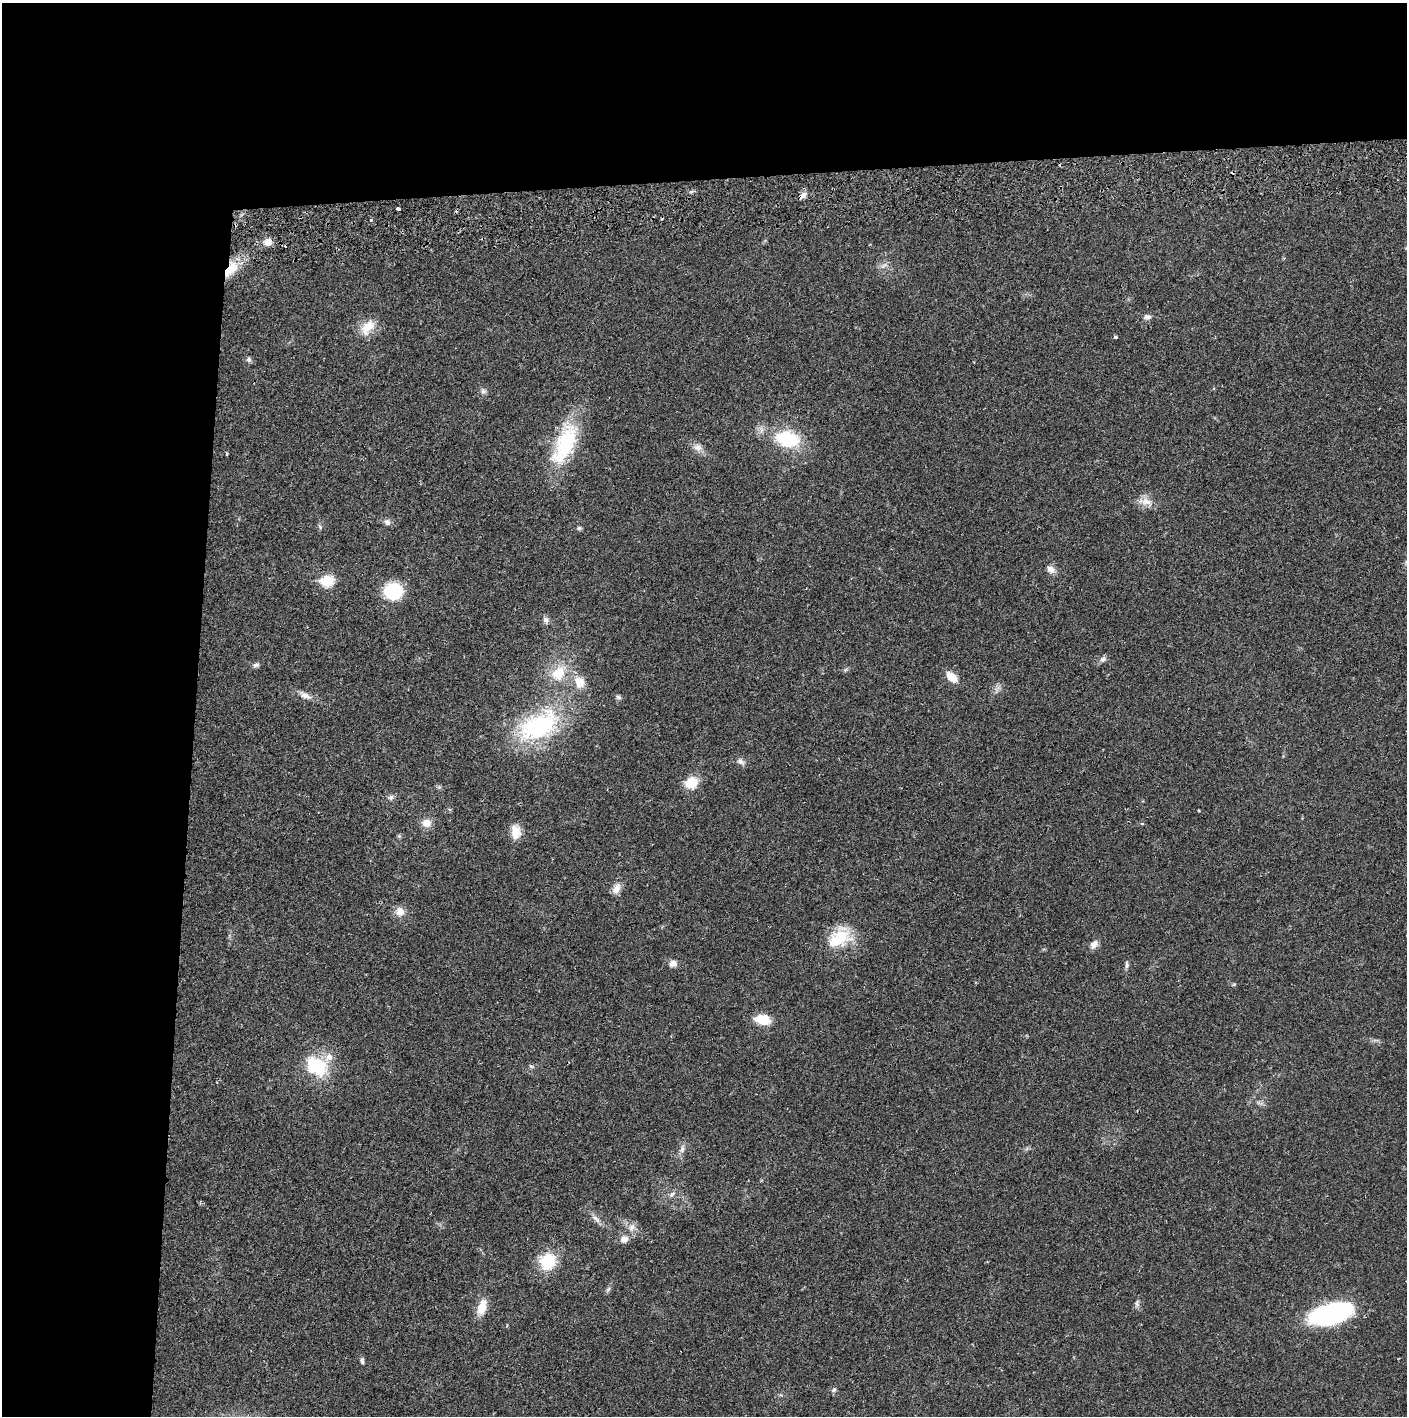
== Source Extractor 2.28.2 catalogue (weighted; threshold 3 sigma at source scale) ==
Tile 1 of 3 x 3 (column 1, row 1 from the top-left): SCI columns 4-1408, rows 2885-4298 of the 4226 x 4357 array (HDU 1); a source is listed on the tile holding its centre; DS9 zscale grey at full resolution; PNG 1409 x 1418 px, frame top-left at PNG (2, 3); no overlay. Shown black and unused: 24% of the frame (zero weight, under 2 of 3 exposures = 3% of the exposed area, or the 3 px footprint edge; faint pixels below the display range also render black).
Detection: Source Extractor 2.28.2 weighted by HDU 2 'WHT'; one run over the whole footprint, this tile lists its part. Background 0.0213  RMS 0.0035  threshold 0.0156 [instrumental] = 3 sigma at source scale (4.5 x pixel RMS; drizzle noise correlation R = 1.50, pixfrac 1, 0.05/0.05 arcsec/px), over >= 5 px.
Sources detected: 66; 2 cosmic-ray / hot-pixel residue — not listed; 2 inside a brighter listed object's ellipse — not listed separately; the other 62 listed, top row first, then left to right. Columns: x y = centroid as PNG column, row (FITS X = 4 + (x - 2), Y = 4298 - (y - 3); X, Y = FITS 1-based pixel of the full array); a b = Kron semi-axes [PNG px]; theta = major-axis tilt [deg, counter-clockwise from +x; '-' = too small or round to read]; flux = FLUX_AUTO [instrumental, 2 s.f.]
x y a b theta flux
691 192 6 4 3 0.62
803 195 11 6 40 1.5
398 209 4 3 - 1.1
371 220 3 3 - 0.91
268 242 8 8 - 3
884 266 12 5 36 1.3
231 269 26 13 52 8.3
1147 317 9 7 6 1.3
367 327 24 14 47 5.8
1116 337 3 3 - 0.73
249 360 7 6 - 0.91
483 391 8 7 - 1.1
787 439 23 16 -12 20
565 444 56 23 68 26
698 447 12 10 -17 2.3
227 454 4 3 - 0.36
1146 502 22 10 -15 3.6
387 522 8 7 - 1.3
320 527 8 5 -63 0.67
579 528 6 5 - 0.68
1051 569 13 9 -33 2
327 581 7 6 - 24
393 591 14 13 - 22
546 620 8 8 - 1.3
1103 659 10 7 36 1.1
256 665 9 5 9 0.9
558 673 24 17 53 10
952 677 12 8 -41 5.1
579 682 17 14 -77 5.1
305 695 19 7 -27 2.4
618 697 7 5 -30 0.78
539 726 52 29 27 43
741 762 11 7 -32 1.4
691 783 12 10 24 8
391 797 8 7 - 1
1198 811 3 3 - 0.46
426 823 12 10 -9 3.1
1142 823 5 3 - 0.37
515 832 18 11 -87 4.5
399 836 5 5 - 0.49
616 888 15 9 63 2.6
400 912 11 11 - 3.1
842 935 31 21 -12 10
1094 944 12 8 51 2
673 964 10 9 - 1.8
1127 965 10 5 -90 0.92
1234 984 6 3 19 0.38
763 1020 14 9 -7 7.9
316 1066 25 18 -33 18
531 1066 6 5 - 0.58
682 1149 11 6 75 1.4
672 1194 10 6 38 1.2
596 1219 16 6 -44 1.9
632 1227 11 8 68 2.1
624 1239 10 9 - 2.4
547 1261 23 21 57 11
608 1289 8 5 53 0.78
1137 1303 10 5 -85 1
482 1307 19 10 72 5.5
1331 1313 38 17 14 52
362 1360 8 5 -86 0.83
834 1390 7 5 41 0.73
Overlapping masked pixels (flux is a lower limit): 2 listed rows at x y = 803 195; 231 269